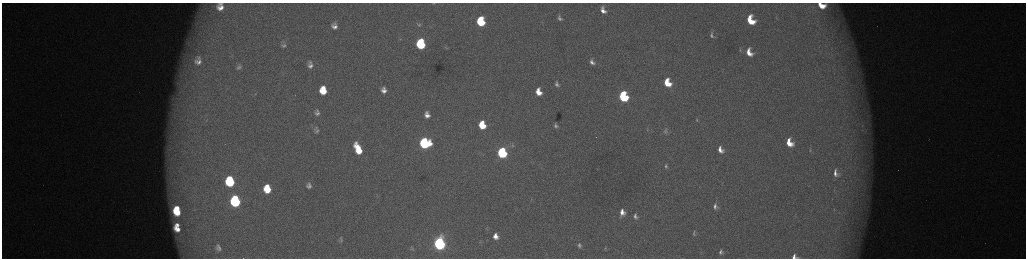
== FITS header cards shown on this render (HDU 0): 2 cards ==
NAXIS1  =                 2048 /fastest changing axis
NAXIS2  =                  512 /next to fastest changing axis

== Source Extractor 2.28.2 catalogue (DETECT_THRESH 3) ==
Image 2048 x 512 px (HDU 0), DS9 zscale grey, zoomed out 1/2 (1 PNG px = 2 x 2 image px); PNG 1028 x 260 px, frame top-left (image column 1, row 511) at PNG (2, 3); no overlay
Background 173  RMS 1.9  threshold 5.82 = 3 sigma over >= 5 px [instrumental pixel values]
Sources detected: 73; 5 cannot appear on this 1/2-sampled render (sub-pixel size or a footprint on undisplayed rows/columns) and are not listed; the other 68 listed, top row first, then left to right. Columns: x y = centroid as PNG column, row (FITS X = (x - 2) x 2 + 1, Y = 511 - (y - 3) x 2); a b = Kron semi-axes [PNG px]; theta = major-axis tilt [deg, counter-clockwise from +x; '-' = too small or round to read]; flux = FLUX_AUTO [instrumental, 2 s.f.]
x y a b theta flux
434 3 4 2 - 260
822 5 8 5 -23 6400
220 7 11 9 87 4900
603 10 9 6 -65 3100
560 18 10 6 -55 1900
776 18 3 2 - 210
750 20 10 7 -66 12000
481 22 7 5 -79 23000
419 25 6 3 18 470
334 27 10 9 - 3300
712 35 11 6 -63 2000
420 44 7 6 - 37000
284 45 9 7 51 1600
740 50 9 4 -72 920
749 52 11 7 -64 5300
198 58 10 8 -70 3000
198 62 15 11 -35 6300
310 62 6 6 - 1300
592 62 10 7 -66 2500
310 66 9 8 - 2500
239 67 8 6 25 1200
667 83 8 6 -67 9900
557 84 10 7 -69 2100
323 90 7 5 -83 10000
384 90 6 5 - 2200
538 92 8 6 -74 5800
255 94 4 3 - 320
623 96 7 6 - 42000
317 113 5 4 - 1200
427 115 6 5 - 2500
697 120 5 4 - 600
482 125 6 5 - 12000
555 125 5 4 - 1100
647 129 6 4 89 670
863 130 7 3 -43 690
316 131 6 4 -1 700
666 131 9 6 -87 1500
424 143 7 7 - 59000
789 143 8 5 -63 6800
512 146 5 4 - 700
358 149 11 5 -65 10000
720 150 8 6 -64 3400
810 150 5 3 - 440
502 153 7 5 -71 52000
666 166 9 5 -77 1300
836 173 9 6 -71 2300
230 181 8 6 -81 36000
309 186 5 4 - 1300
267 189 7 6 - 11000
235 201 8 6 -81 62000
715 206 9 6 -78 2000
177 208 4 3 - 4500
177 212 7 5 -39 10000
622 212 10 8 84 4400
635 216 10 7 -77 2400
177 225 4 3 - 1600
177 229 7 4 -42 4000
694 233 9 4 83 920
495 236 7 6 - 3200
341 240 7 3 -75 650
439 243 7 6 - 130000
579 245 4 3 - 710
218 246 5 4 - 590
412 248 7 5 -70 790
605 248 3 3 - 340
219 249 8 6 -13 1500
721 252 7 4 -87 1200
794 256 6 5 - 1900
At the frame edge (FLAGS 8, measured only in part): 4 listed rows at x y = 434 3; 822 5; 220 7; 794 256
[5 sub-pixel or undisplayed-footprint detections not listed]